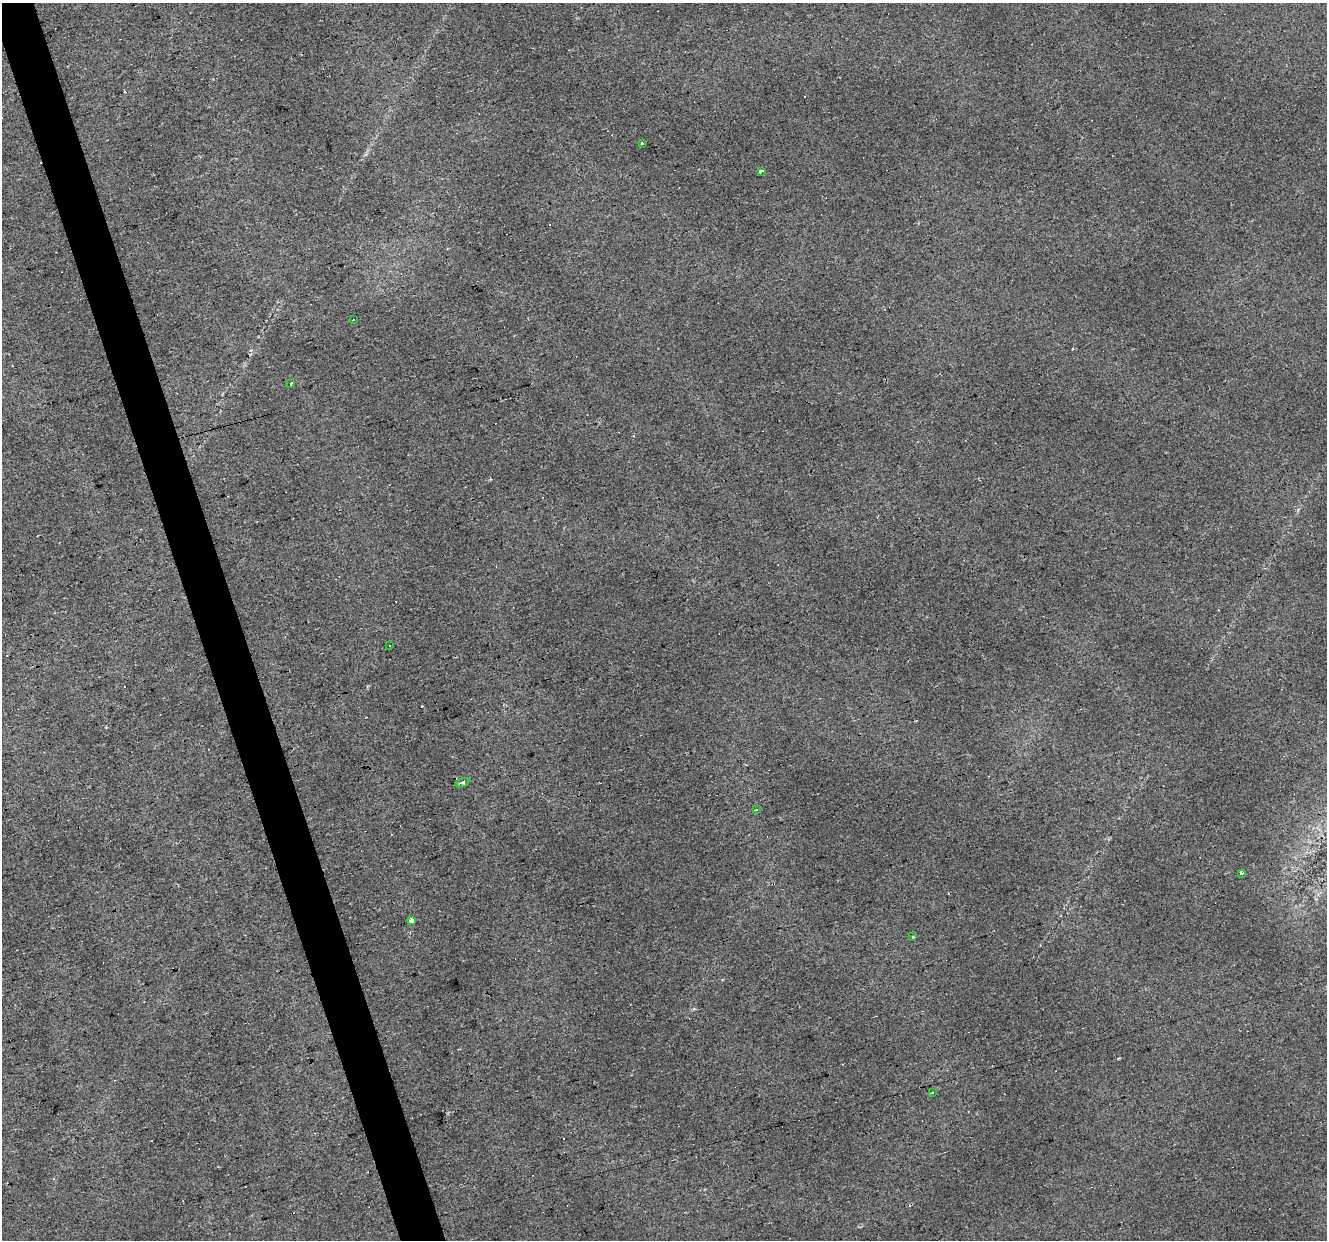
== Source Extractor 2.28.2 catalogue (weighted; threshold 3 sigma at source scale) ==
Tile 11 of 4 x 4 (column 3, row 3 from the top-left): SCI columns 2649-3973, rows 1292-2529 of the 5297 x 5113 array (HDU 1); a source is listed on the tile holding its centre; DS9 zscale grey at full resolution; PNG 1329 x 1242 px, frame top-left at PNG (2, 3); each listed source drawn as its Kron ellipse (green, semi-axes under 4 px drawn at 4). Shown black and unused: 3% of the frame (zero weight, under 2 of 3 exposures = <1% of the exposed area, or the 3 px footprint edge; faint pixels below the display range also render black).
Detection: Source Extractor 2.28.2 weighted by HDU 2 'WHT'; one run over the whole footprint, this tile lists its part. Background 0.0371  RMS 0.0065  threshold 0.0291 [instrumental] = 3 sigma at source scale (4.5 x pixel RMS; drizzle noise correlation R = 1.50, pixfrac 1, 0.0396/0.0396 arcsec/px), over >= 5 px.
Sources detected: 18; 7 cosmic-ray / hot-pixel residue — neither listed nor drawn; the other 11 listed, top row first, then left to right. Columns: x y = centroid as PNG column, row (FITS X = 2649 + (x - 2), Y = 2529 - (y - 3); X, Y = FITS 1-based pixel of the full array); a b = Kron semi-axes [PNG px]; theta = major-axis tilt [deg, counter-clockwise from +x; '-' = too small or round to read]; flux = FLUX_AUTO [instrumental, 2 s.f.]
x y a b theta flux
642 143 3 3 - 1.7
761 171 4 3 - 4.5
353 320 3 3 - 1.4
291 384 3 3 - 17
389 646 3 3 - 1.5
462 782 7 3 12 5.7
757 809 3 3 - 1.3
1241 873 4 3 - 3
412 921 3 3 - 48
913 937 3 2 - 0.95
932 1093 3 3 - 1.1